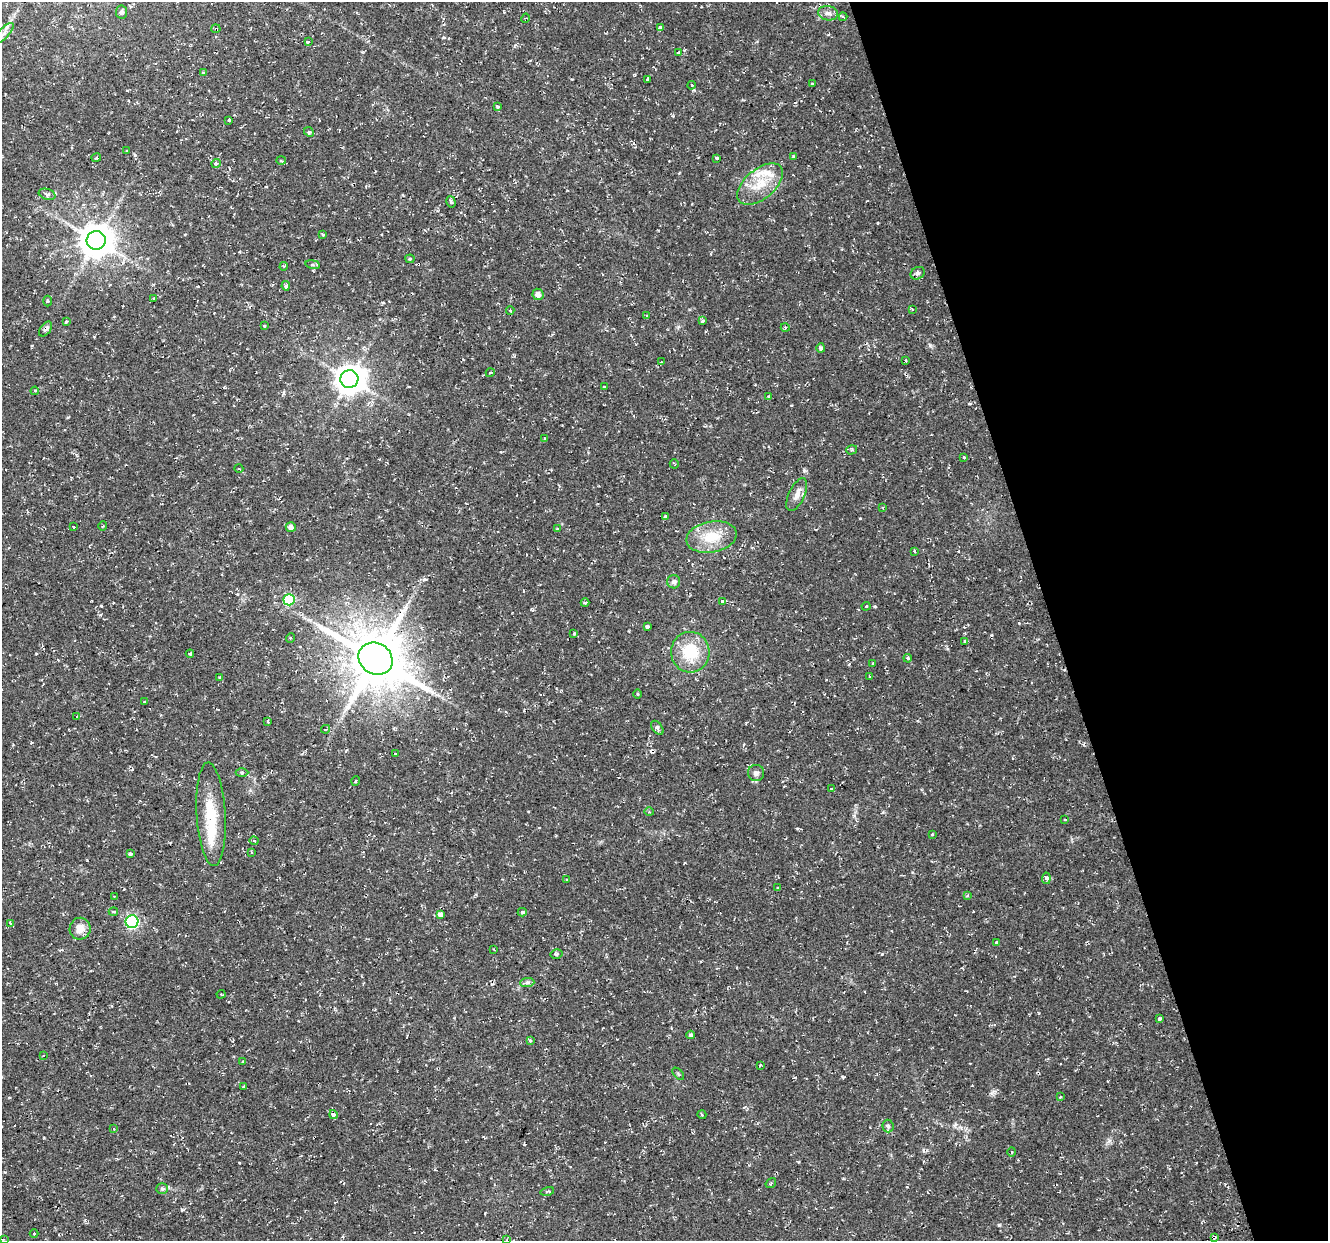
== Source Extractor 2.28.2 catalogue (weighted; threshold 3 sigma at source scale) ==
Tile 12 of 4 x 4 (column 4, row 3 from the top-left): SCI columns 3978-5303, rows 1346-2584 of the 5303 x 5123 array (HDU 1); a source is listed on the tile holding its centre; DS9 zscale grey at full resolution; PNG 1330 x 1243 px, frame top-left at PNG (2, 2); each listed source drawn as its Kron ellipse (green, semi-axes under 4 px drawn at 4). Shown black and unused: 21% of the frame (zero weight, under 2 of 3 exposures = <1% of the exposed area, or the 3 px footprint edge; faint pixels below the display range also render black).
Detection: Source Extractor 2.28.2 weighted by HDU 2 'WHT'; one run over the whole footprint, this tile lists its part. Background 0.0251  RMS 0.0042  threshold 0.0187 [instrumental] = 3 sigma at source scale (4.5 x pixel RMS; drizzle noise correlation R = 1.50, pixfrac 1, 0.0396/0.0396 arcsec/px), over >= 5 px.
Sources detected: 152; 1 inside a brighter object's white glare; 12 cosmic-ray / hot-pixel residue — neither listed nor drawn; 3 inside a brighter listed object's ellipse — not listed separately; the other 136 listed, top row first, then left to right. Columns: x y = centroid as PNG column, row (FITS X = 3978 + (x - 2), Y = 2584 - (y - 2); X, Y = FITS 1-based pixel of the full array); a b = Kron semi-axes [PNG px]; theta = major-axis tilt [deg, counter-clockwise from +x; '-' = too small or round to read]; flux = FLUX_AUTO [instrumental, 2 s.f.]
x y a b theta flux
121 12 6 5 - 1.1
828 13 10 7 -9 2
843 17 4 3 - 2.1
525 18 4 4 - 0.57
660 28 4 3 - 3.3
216 29 4 4 - 0.6
4 33 13 5 47 2.1
308 41 3 3 - 2.8
679 53 3 3 - 3.2
204 73 4 3 - 2.7
647 80 3 3 - 0.68
812 84 3 3 - 0.64
691 85 4 2 - 0.38
497 106 3 3 - 2.2
229 120 3 3 - 3.8
309 132 5 4 - 0.54
127 151 3 2 - 0.34
793 157 4 4 - 0.45
96 158 5 3 - 0.5
717 158 4 3 - 0.52
281 161 5 3 - 0.45
216 164 4 4 - 1.4
760 184 27 14 40 11
47 194 8 5 -18 1.3
451 202 6 4 -74 0.88
323 235 4 3 - 0.46
96 240 9 9 - 840
410 259 4 4 - 0.49
313 264 7 4 -9 0.99
284 266 4 3 - 0.46
918 273 7 6 - 1
286 286 5 4 - 1.1
538 294 6 5 - 2
154 298 3 3 - 0.76
48 301 5 3 - 0.49
912 309 3 3 - 0.39
510 311 4 2 - 1.3
647 316 3 3 - 6.8
703 321 3 3 - 2.4
66 322 3 3 - 1.4
264 326 3 3 - 1.1
785 327 5 3 - 0.52
46 329 8 5 52 1.1
821 348 5 4 - 0.95
906 361 3 2 - 0.45
661 362 4 2 - 0.4
490 373 4 3 - 0.35
349 379 9 9 - 610
604 387 3 2 - 0.35
35 391 4 3 - 0.51
769 397 3 3 - 0.88
545 438 3 3 - 0.59
852 450 5 4 - 0.65
964 457 3 3 - 0.53
674 464 5 2 - 0.35
239 469 4 3 - 0.39
797 495 18 8 65 3
883 508 4 2 - 0.29
665 517 3 3 - 7.6
103 526 4 3 - 0.34
74 527 3 3 - 1.8
291 527 5 4 - 2.1
557 529 3 3 - 0.45
711 537 25 15 10 12
914 551 3 2 - 0.35
674 582 6 6 - 1.5
289 600 5 5 - 26
723 601 4 3 - 2.7
585 603 4 3 - 1.2
866 606 4 3 - 0.48
647 627 4 3 - 0.78
574 633 4 3 - 0.62
290 638 5 3 - 0.37
965 641 4 4 - 0.43
690 652 20 19 - 16
190 654 4 4 - 0.53
908 658 4 3 - 0.48
376 659 17 15 -32 2300
873 663 3 3 - 1.3
219 677 3 3 - 0.52
869 677 3 3 - 0.64
637 694 5 3 - 0.35
144 702 2 2 - 0.34
76 716 3 3 - 0.46
268 721 3 3 - 1.2
657 728 8 5 -52 1.1
326 729 4 3 - 0.77
396 753 3 3 - 0.66
242 772 6 4 0 0.65
756 773 8 8 - 1.4
356 781 5 3 - 0.42
832 789 3 3 - 4.3
649 812 5 3 - 0.44
211 814 52 14 -86 17
1065 819 3 3 - 1.1
932 834 4 4 - 0.74
254 841 4 4 - 0.49
252 852 3 3 - 0.46
130 854 3 3 - 4.6
1046 878 6 4 84 0.99
567 880 3 2 - 0.44
778 887 4 2 - 0.39
967 895 4 3 - 0.54
114 896 3 2 - 0.33
113 912 5 3 - 0.56
522 912 4 3 - 0.63
440 915 3 3 - 48
132 922 6 6 - 60
10 923 4 3 - 0.8
80 929 11 10 - 4.4
996 942 3 3 - 2.1
494 949 3 2 - 0.49
556 954 6 4 13 0.7
527 982 7 4 1 0.98
221 994 4 4 - 0.47
1159 1019 3 3 - 4.7
691 1035 4 4 - 0.97
530 1041 4 3 - 1
43 1055 3 3 - 0.42
243 1062 3 2 - 0.4
760 1065 3 2 - 0.45
678 1074 7 3 -46 0.49
243 1087 3 2 - 0.35
1060 1097 3 3 - 0.4
334 1115 4 3 - 4.5
702 1115 4 3 - 0.4
888 1126 6 5 - 0.91
114 1129 4 3 - 0.56
1012 1152 5 3 - 0.42
771 1183 5 3 - 0.42
162 1189 6 5 - 0.77
547 1191 7 3 13 0.48
34 1233 4 3 - 0.32
1214 1237 4 3 - 1.8
3 1239 4 3 - 0.66
507 1239 4 2 - 0.36
Overlapping masked pixels (flux is a lower limit): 4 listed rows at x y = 216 29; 46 329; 376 659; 1214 1237
Isophote crosses this tile's border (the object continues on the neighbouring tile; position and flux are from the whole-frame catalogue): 1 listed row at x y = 4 33
Unlisted compact peaks at least as high as the median listed source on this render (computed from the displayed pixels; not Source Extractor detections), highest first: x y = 999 1225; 930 346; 882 954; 875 606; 182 1210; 101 606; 843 1077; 424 579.